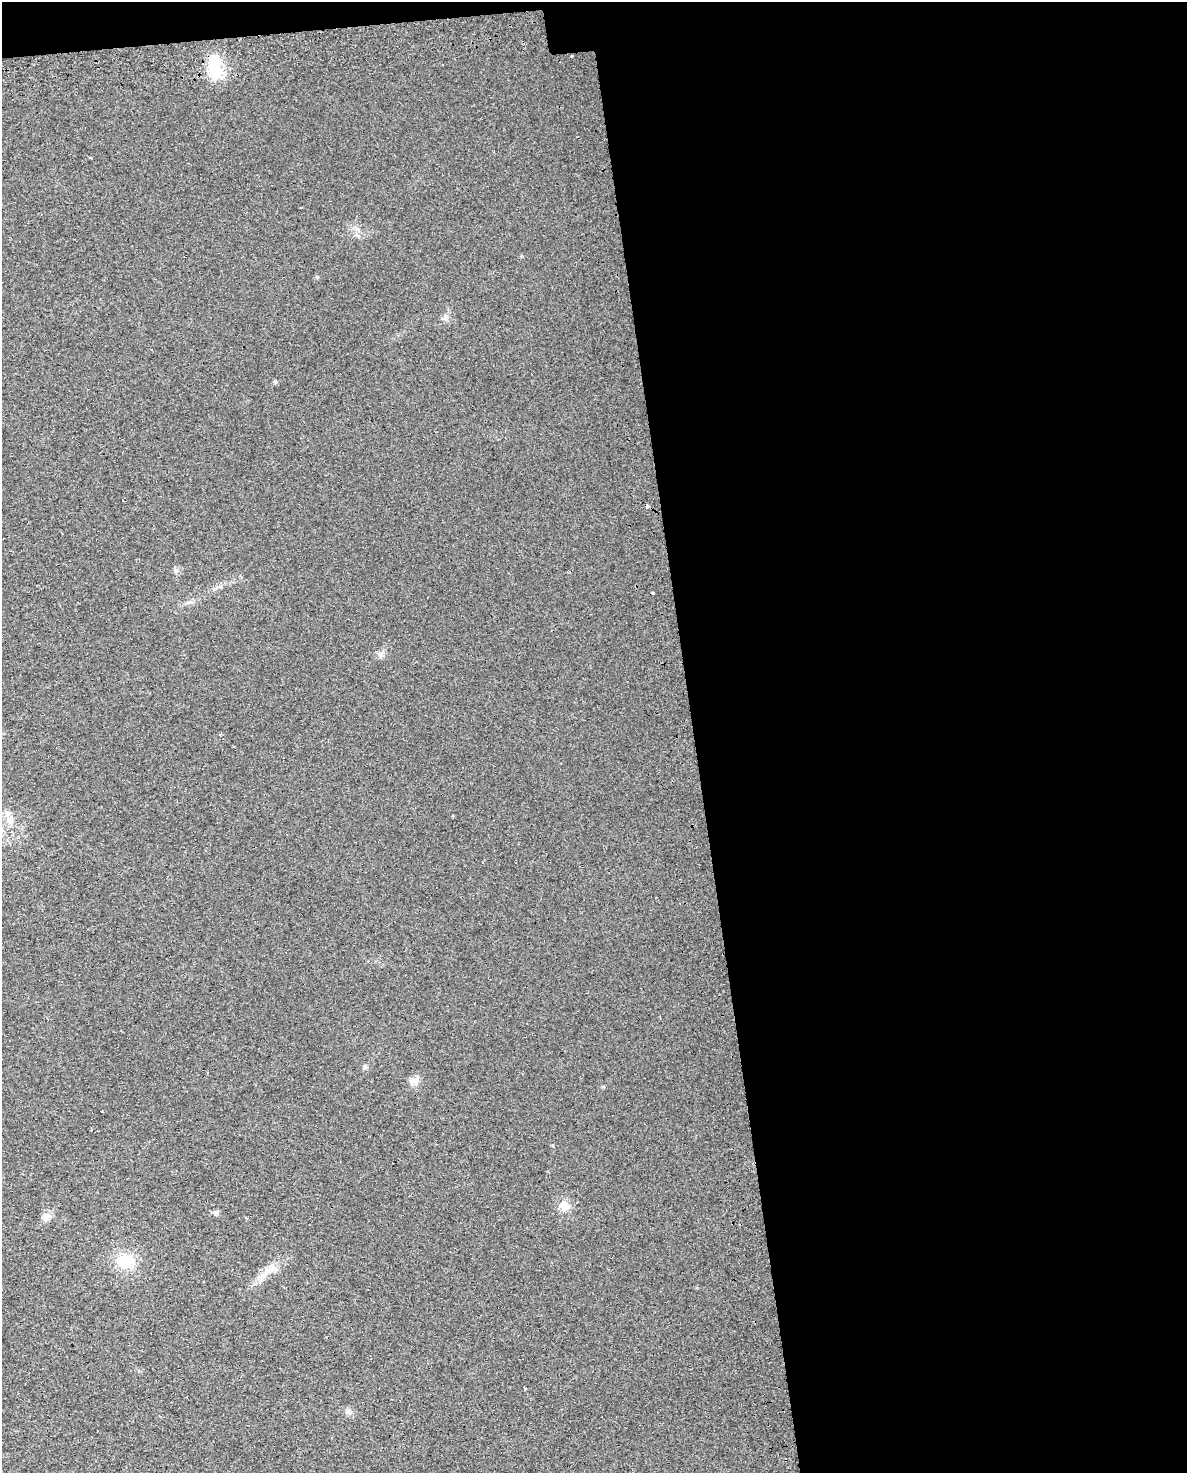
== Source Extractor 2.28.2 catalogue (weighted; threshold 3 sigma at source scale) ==
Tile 4 of 4 x 3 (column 4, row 1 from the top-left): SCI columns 3604-4788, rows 3054-4524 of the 4835 x 4593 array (HDU 1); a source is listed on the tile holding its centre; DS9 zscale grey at full resolution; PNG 1189 x 1475 px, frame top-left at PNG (2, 2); no overlay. Shown black and unused: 43% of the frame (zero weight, under 2 of 3 exposures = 4% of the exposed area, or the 3 px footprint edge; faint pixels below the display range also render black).
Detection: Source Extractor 2.28.2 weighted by HDU 2 'WHT'; one run over the whole footprint, this tile lists its part. Background 0.0222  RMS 0.01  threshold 0.0457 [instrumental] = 3 sigma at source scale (4.5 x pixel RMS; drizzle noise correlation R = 1.50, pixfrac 1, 0.0396/0.0396 arcsec/px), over >= 5 px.
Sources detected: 19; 1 inside a brighter listed object's ellipse — not listed separately; the other 18 listed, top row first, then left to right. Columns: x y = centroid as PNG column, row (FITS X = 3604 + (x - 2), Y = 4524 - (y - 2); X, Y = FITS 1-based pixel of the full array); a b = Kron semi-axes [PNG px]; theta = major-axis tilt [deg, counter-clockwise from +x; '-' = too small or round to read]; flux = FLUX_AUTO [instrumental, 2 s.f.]
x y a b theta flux
572 56 3 3 - 3.3
215 67 38 14 -85 31
446 317 6 6 - 2.8
275 382 5 4 - 1.8
647 506 4 3 - 12
176 570 8 6 -22 2.5
653 593 3 3 - 5.3
220 734 3 2 - 4.1
10 819 14 10 -76 9.2
365 1067 6 6 - 2.5
415 1081 13 11 -11 6.5
565 1206 16 13 -59 10
216 1213 7 6 - 2.7
46 1217 11 10 - 6.1
125 1261 20 16 3 31
271 1269 18 11 39 11
525 1388 3 3 - 5.2
349 1412 8 7 - 3.5
Overlapping masked pixels (flux is a lower limit): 1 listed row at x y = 647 506
Unlisted compact peaks at least as high as the median listed source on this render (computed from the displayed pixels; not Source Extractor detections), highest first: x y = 317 277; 381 654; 603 1087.